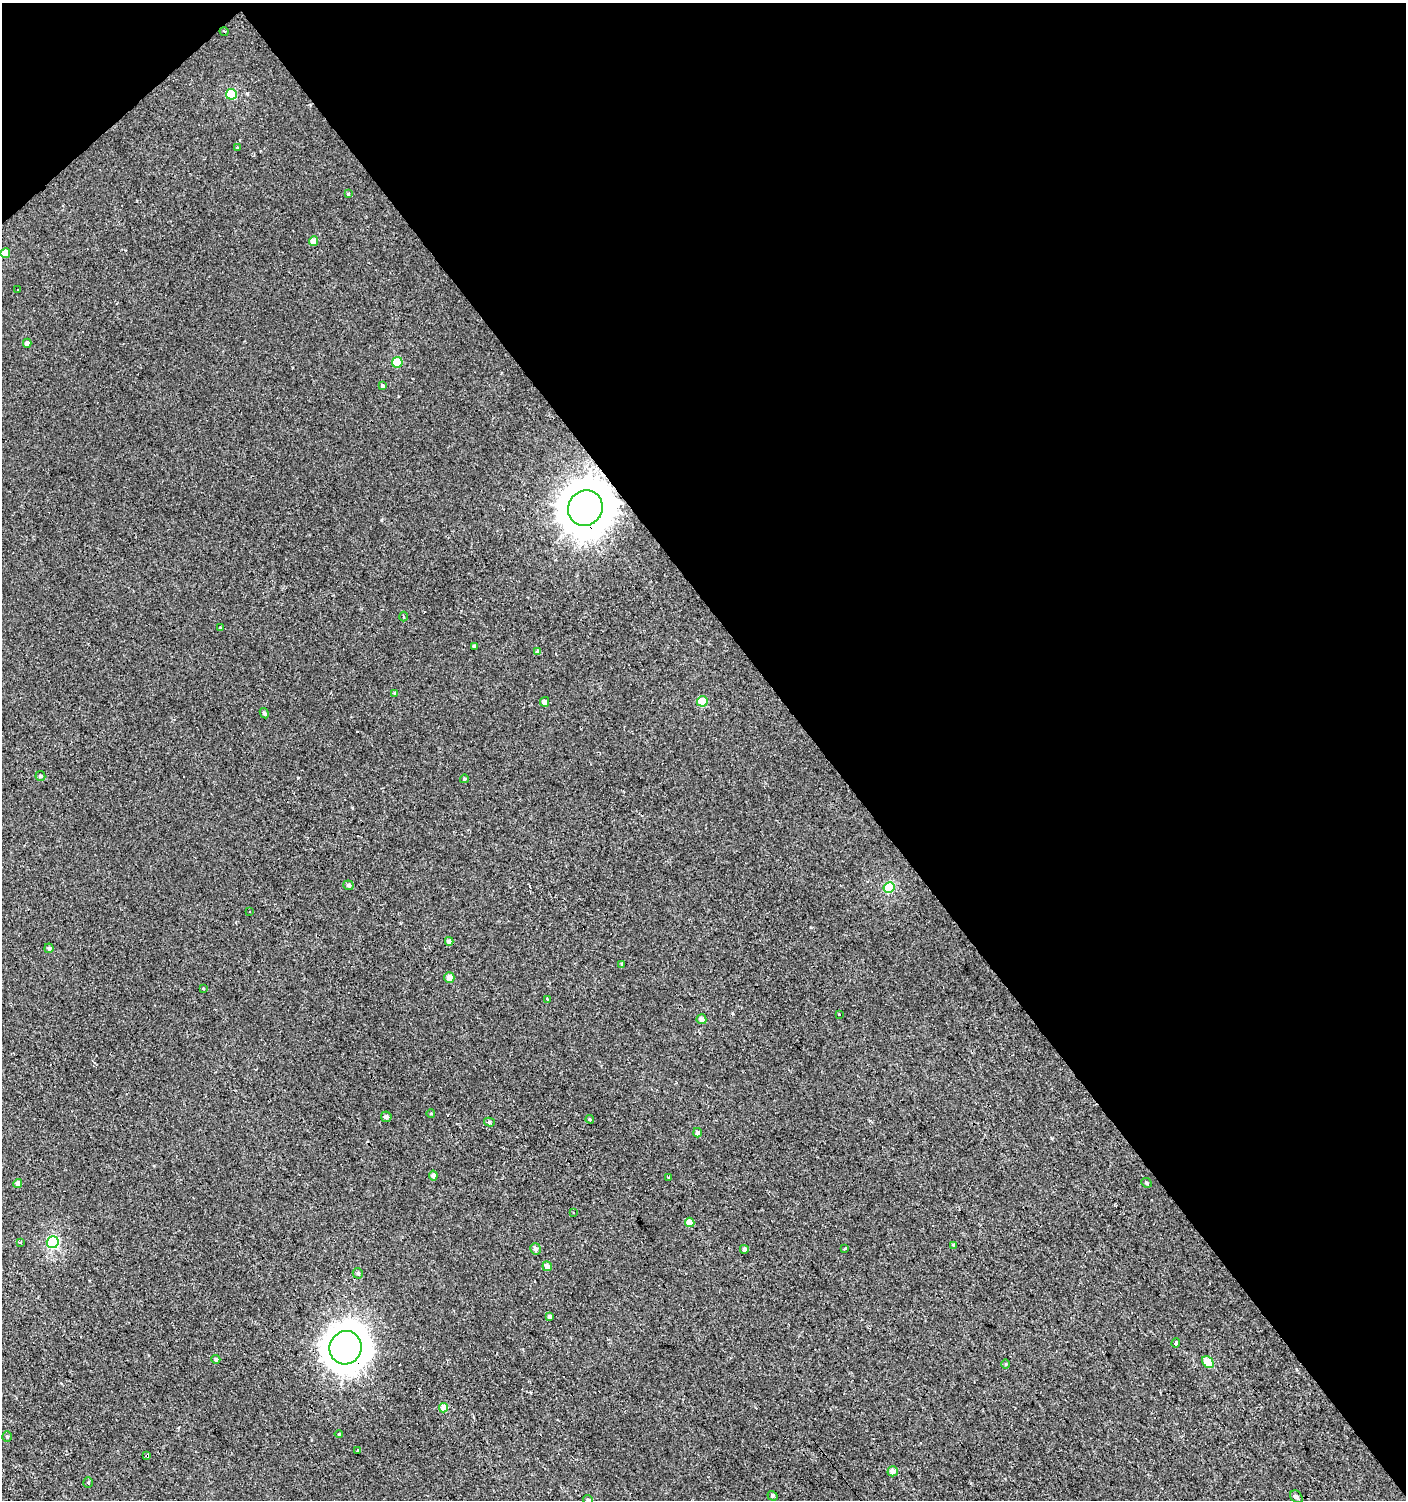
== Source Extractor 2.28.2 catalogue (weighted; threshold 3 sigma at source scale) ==
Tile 3 of 4 x 4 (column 3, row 1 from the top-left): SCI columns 3007-4410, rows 4497-5994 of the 5950 x 5995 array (HDU 1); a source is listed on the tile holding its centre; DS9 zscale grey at full resolution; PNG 1408 x 1502 px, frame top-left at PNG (2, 3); each listed source drawn as its Kron ellipse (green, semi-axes under 4 px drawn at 4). Shown black and unused: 43% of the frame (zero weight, under 2 of 3 exposures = <1% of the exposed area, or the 3 px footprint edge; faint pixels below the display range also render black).
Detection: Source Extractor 2.28.2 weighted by HDU 2 'WHT'; one run over the whole footprint, this tile lists its part. Background 0.0013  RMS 0.0039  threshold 0.0174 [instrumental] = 3 sigma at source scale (4.5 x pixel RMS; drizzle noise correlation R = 1.50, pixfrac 1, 0.0396/0.0396 arcsec/px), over >= 5 px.
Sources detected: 83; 16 cosmic-ray / hot-pixel residue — neither listed nor drawn; the other 67 listed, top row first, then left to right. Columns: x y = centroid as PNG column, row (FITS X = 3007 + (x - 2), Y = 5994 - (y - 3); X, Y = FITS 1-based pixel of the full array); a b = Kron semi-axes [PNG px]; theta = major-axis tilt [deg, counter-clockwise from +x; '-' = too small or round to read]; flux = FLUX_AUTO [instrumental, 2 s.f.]
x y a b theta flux
224 31 4 3 - 0.38
231 94 5 5 - 14
237 147 3 3 - 0.96
348 194 4 4 - 0.63
314 241 5 4 - 4.5
5 253 5 4 - 5.3
17 289 3 3 - 0.91
27 343 4 4 - 2.2
397 362 5 5 - 14
382 385 4 4 - 0.85
585 508 18 17 - 1900
403 617 5 3 - 0.56
220 628 4 3 - 0.33
475 646 4 3 - 0.91
538 652 4 4 - 1.6
395 693 4 3 - 0.65
702 701 5 5 - 13
545 702 5 4 - 2.7
264 713 5 4 - 0.91
40 776 5 5 - 0.8
464 779 4 4 - 0.62
348 885 5 4 - 0.82
889 888 6 5 - 25
250 912 2 2 - 0.41
449 941 4 4 - 2.1
49 948 4 4 - 1
622 964 4 3 - 0.57
449 977 5 5 - 3.3
203 988 3 3 - 0.33
547 999 3 3 - 0.46
839 1014 3 3 - 1.2
701 1019 5 5 - 2.1
431 1114 4 3 - 0.29
386 1117 5 5 - 1.4
590 1119 4 3 - 0.41
489 1122 5 4 - 0.66
697 1133 5 4 - 1.6
433 1175 5 4 - 2.2
668 1177 3 2 - 0.39
1146 1183 5 4 - 0.59
18 1184 4 4 - 2.5
573 1212 3 3 - 1.2
690 1222 5 4 - 4.7
21 1242 3 2 - 1.5
53 1242 6 6 - 46
953 1245 4 3 - 0.35
535 1249 6 5 - 1.5
744 1249 4 4 - 1.6
845 1249 3 3 - 1.2
547 1266 5 4 - 2.4
358 1273 5 5 - 0.71
549 1317 4 4 - 1.4
1176 1343 5 4 - 0.73
345 1348 17 16 - 910
216 1359 4 4 - 0.95
1208 1362 7 5 -48 9.3
1006 1364 5 3 - 0.39
444 1408 4 4 - 5.7
339 1434 4 4 - 0.47
7 1436 5 5 - 0.53
358 1450 3 3 - 1.1
147 1455 3 3 - 5.6
893 1471 5 5 - 2.9
88 1483 5 5 - 0.51
772 1496 5 4 - 1
1296 1497 7 5 -48 1
588 1500 5 4 - 0.87
Overlapping masked pixels (flux is a lower limit): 3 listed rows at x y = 585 508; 345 1348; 147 1455
Isophote crosses this tile's border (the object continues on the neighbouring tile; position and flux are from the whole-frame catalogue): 1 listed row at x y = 588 1500